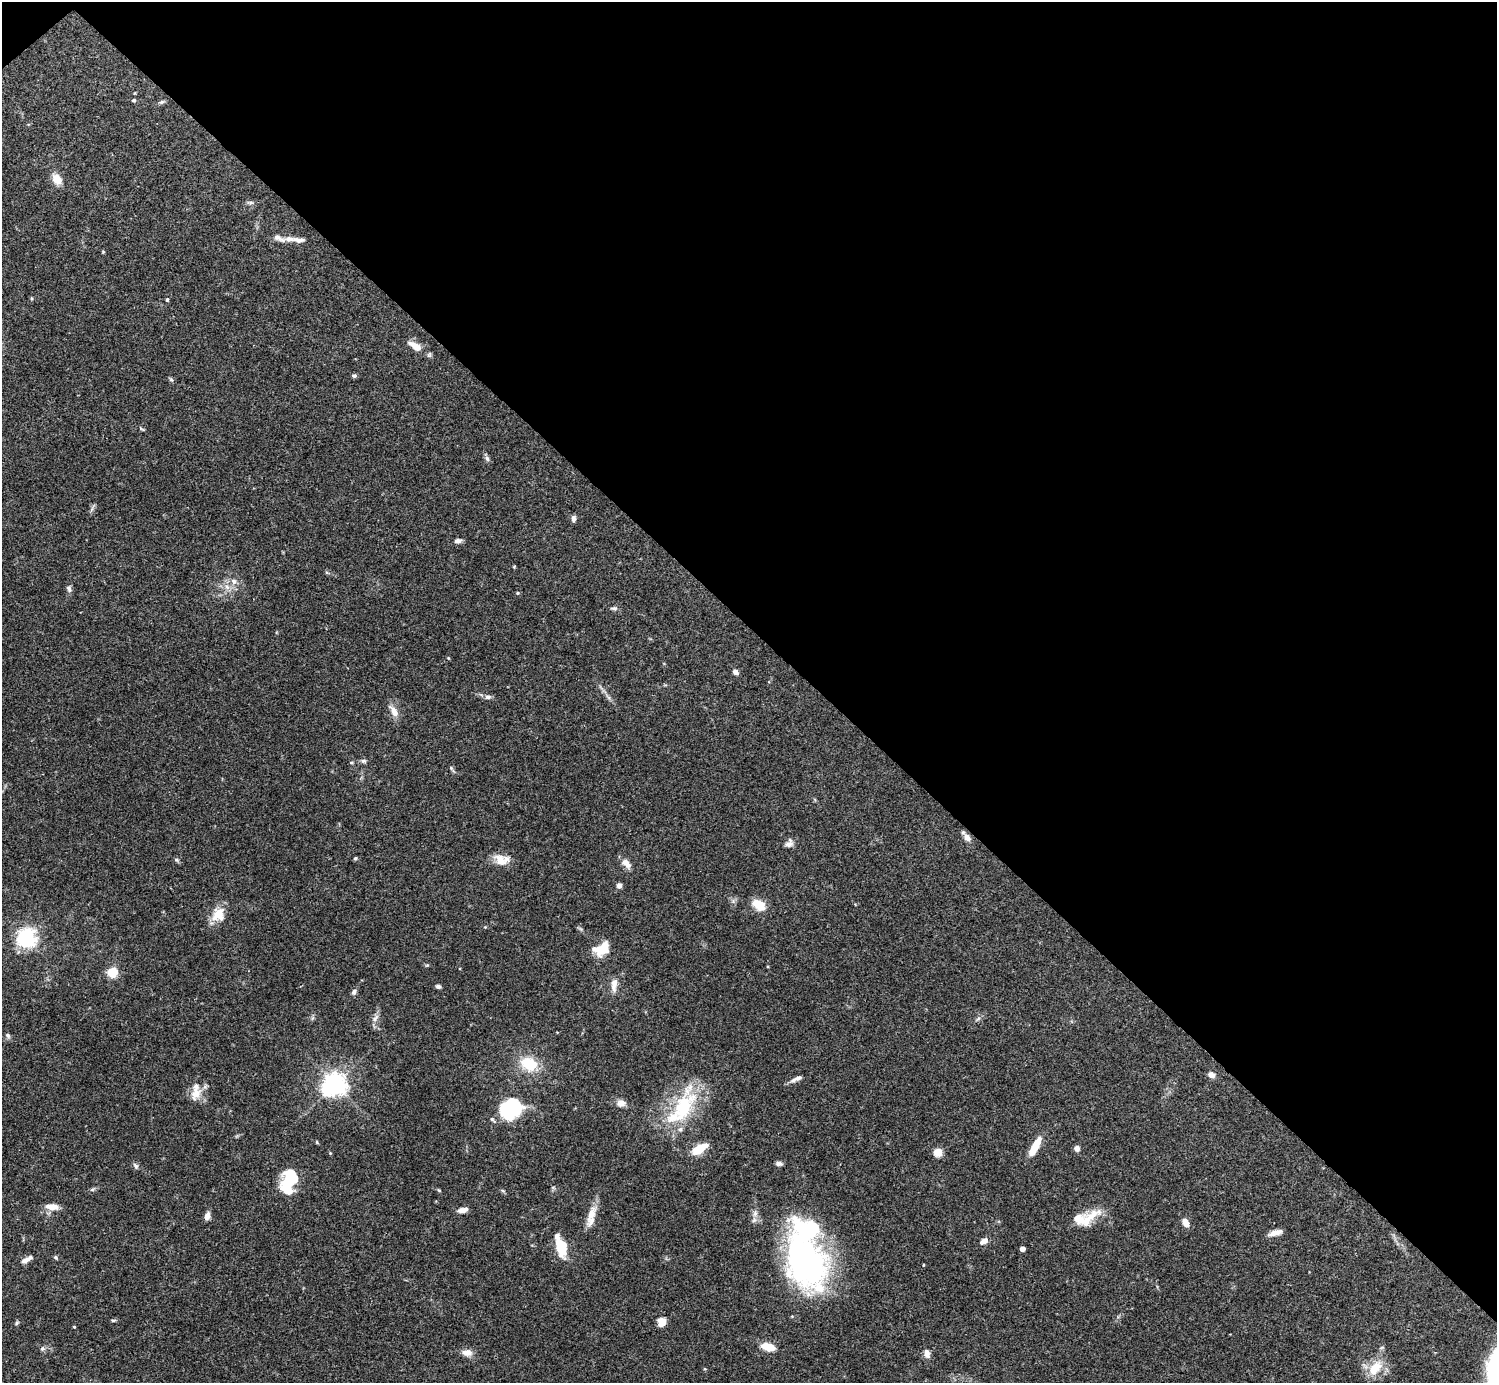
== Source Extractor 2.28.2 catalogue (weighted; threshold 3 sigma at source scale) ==
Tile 3 of 4 x 4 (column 3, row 1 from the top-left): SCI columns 2990-4484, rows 4302-5682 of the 5982 x 5981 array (HDU 1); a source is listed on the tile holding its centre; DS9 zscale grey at full resolution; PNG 1499 x 1385 px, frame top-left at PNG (2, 2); no overlay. Shown black and unused: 46% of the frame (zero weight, under 3 of 4 exposures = <1% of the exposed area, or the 3 px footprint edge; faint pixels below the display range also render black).
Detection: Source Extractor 2.28.2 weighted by HDU 2 'WHT'; one run over the whole footprint, this tile lists its part. Background 0.0692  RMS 0.0032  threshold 0.0144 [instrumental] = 3 sigma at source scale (4.5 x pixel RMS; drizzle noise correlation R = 1.50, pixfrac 1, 0.05/0.05 arcsec/px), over >= 5 px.
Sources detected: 107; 4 inside a brighter object's white glare — not listed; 8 inside a brighter listed object's ellipse — not listed separately; the other 95 listed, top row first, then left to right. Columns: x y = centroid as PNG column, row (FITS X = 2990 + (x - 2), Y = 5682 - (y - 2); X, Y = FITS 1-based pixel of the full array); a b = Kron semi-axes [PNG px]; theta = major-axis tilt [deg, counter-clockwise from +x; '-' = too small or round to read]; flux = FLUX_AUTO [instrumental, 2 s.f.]
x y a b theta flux
134 100 4 4 - 0.58
162 102 8 5 19 0.59
57 179 14 10 -59 3.6
250 202 10 4 -9 0.71
279 238 20 7 -22 2
299 240 20 7 -5 1.8
103 252 4 4 - 0.29
31 298 5 3 - 0.28
167 300 6 4 74 0.42
415 346 21 8 -30 4
354 376 6 5 - 0.58
171 379 6 5 - 0.5
142 429 8 3 -32 0.41
487 459 8 5 -63 0.82
92 509 7 4 71 0.67
573 518 8 5 86 1.2
458 541 8 5 12 1.3
514 567 4 4 - 0.29
234 581 9 8 - 1.6
227 587 9 7 -61 1.7
69 589 10 7 -77 1
517 593 5 3 - 0.29
614 608 10 5 -1 0.73
448 658 4 3 - 0.26
735 672 7 5 -44 1.3
488 697 8 6 7 0.97
608 697 9 4 -45 0.82
394 711 18 8 -56 2.9
363 761 8 6 -5 0.83
351 762 5 3 - 0.35
451 768 10 4 -56 0.59
967 837 9 7 -51 2.2
789 844 12 8 17 1.5
355 858 5 4 - 0.48
176 860 7 5 -40 0.59
501 860 20 13 -9 4.5
626 863 11 7 -47 3.1
619 885 6 5 - 1.5
758 904 16 10 -33 5.6
218 915 20 16 58 5.5
485 927 4 4 - 0.27
26 938 7 7 - 120
602 949 15 10 26 9.4
427 965 5 4 - 0.34
113 972 10 9 - 6.1
614 984 18 7 87 2.7
438 986 5 4 - 0.97
354 992 8 6 56 0.93
375 1018 11 7 50 1.6
978 1019 8 4 37 0.64
8 1035 8 5 -51 0.75
529 1064 19 15 -23 10
1211 1075 7 6 - 1.9
793 1080 9 6 28 1.1
335 1084 8 7 - 200
196 1094 19 14 65 4.1
621 1103 12 9 -2 2
683 1108 52 26 59 24
509 1110 25 21 2 19
1035 1147 24 7 61 6.6
1077 1148 5 5 - 1.8
699 1149 17 8 34 6.8
938 1152 5 5 - 12
330 1153 4 4 - 0.27
779 1164 8 5 -6 0.92
136 1166 9 6 -52 0.78
288 1179 28 12 68 11
553 1187 6 4 -1 0.42
92 1189 8 5 20 0.61
439 1190 5 4 - 0.35
503 1191 6 4 -19 0.42
51 1207 18 8 -6 3.1
463 1210 13 6 13 1.9
755 1213 9 6 74 1.3
591 1214 26 9 67 4.5
207 1216 7 5 70 2.1
1086 1218 36 15 20 8.6
1185 1223 8 5 -63 3.1
1275 1233 16 6 15 2.2
984 1241 8 5 35 2.3
561 1246 20 11 -79 9.3
1022 1249 4 4 - 2.4
56 1257 5 5 - 0.51
27 1259 15 6 30 1.9
805 1262 62 44 -67 86
923 1265 4 2 - 0.2
113 1320 7 3 7 0.41
661 1322 8 7 - 4.2
17 1323 7 5 43 0.5
74 1327 3 3 - 0.26
768 1347 15 7 -14 5.5
42 1349 7 6 - 0.79
467 1352 14 8 -6 2.4
927 1353 12 7 -75 1.7
1375 1368 27 15 50 7.4
Overlapping masked pixels (flux is a lower limit): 1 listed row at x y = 967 837